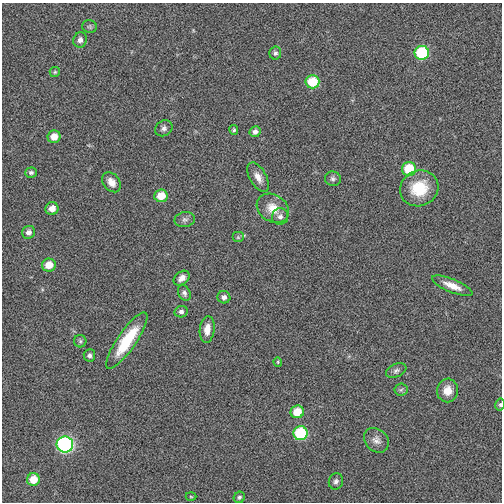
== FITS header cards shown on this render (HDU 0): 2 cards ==
NAXIS1  =                  500
NAXIS2  =                  500

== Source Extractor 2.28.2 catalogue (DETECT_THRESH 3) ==
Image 500 x 500 px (HDU 0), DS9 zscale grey, 1 PNG px = 1 image px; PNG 504 x 504 px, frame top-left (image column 1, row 500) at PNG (2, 3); each listed source drawn as its Kron ellipse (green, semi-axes under 4 px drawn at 4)
Background -0.0124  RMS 0.21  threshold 0.616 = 3 sigma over >= 5 px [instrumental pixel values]
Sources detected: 46; all 46 listed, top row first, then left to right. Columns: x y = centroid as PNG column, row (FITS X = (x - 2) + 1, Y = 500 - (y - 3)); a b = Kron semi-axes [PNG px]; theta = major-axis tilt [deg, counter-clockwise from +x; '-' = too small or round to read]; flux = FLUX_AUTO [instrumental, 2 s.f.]
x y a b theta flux
89 27 7 6 - 26
80 40 8 6 77 60
275 53 6 6 - 34
422 53 7 7 - 900
55 72 5 5 - 20
312 82 7 6 - 460
164 128 9 7 32 49
234 130 5 4 - 23
255 132 5 5 - 49
54 137 6 6 - 140
409 169 7 7 - 490
31 173 6 5 - 34
258 177 16 8 -60 120
333 179 8 7 - 40
111 182 11 8 -51 110
419 188 19 17 26 510
161 196 6 6 - 220
52 208 6 6 - 110
273 208 17 13 -32 220
280 216 8 8 - 54
185 220 10 7 11 52
29 232 6 6 - 61
238 237 6 5 - 24
49 265 7 6 - 190
182 278 9 6 40 75
452 286 21 6 -22 160
184 293 8 6 -64 43
224 297 6 6 - 53
181 312 7 5 11 46
207 329 13 7 83 130
80 341 6 6 - 30
127 341 33 9 55 590
89 355 6 6 - 42
278 362 4 4 - 15
396 371 11 6 22 47
401 390 6 6 - 31
447 390 12 10 82 150
500 405 6 4 78 23
297 412 7 6 - 260
300 433 7 7 - 870
376 440 14 11 -44 89
65 444 8 8 - 2700
33 479 6 6 - 220
336 481 8 7 - 45
191 497 5 3 - 12
239 497 6 5 - 27
At the frame edge (FLAGS 8, measured only in part): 1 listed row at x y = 500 405